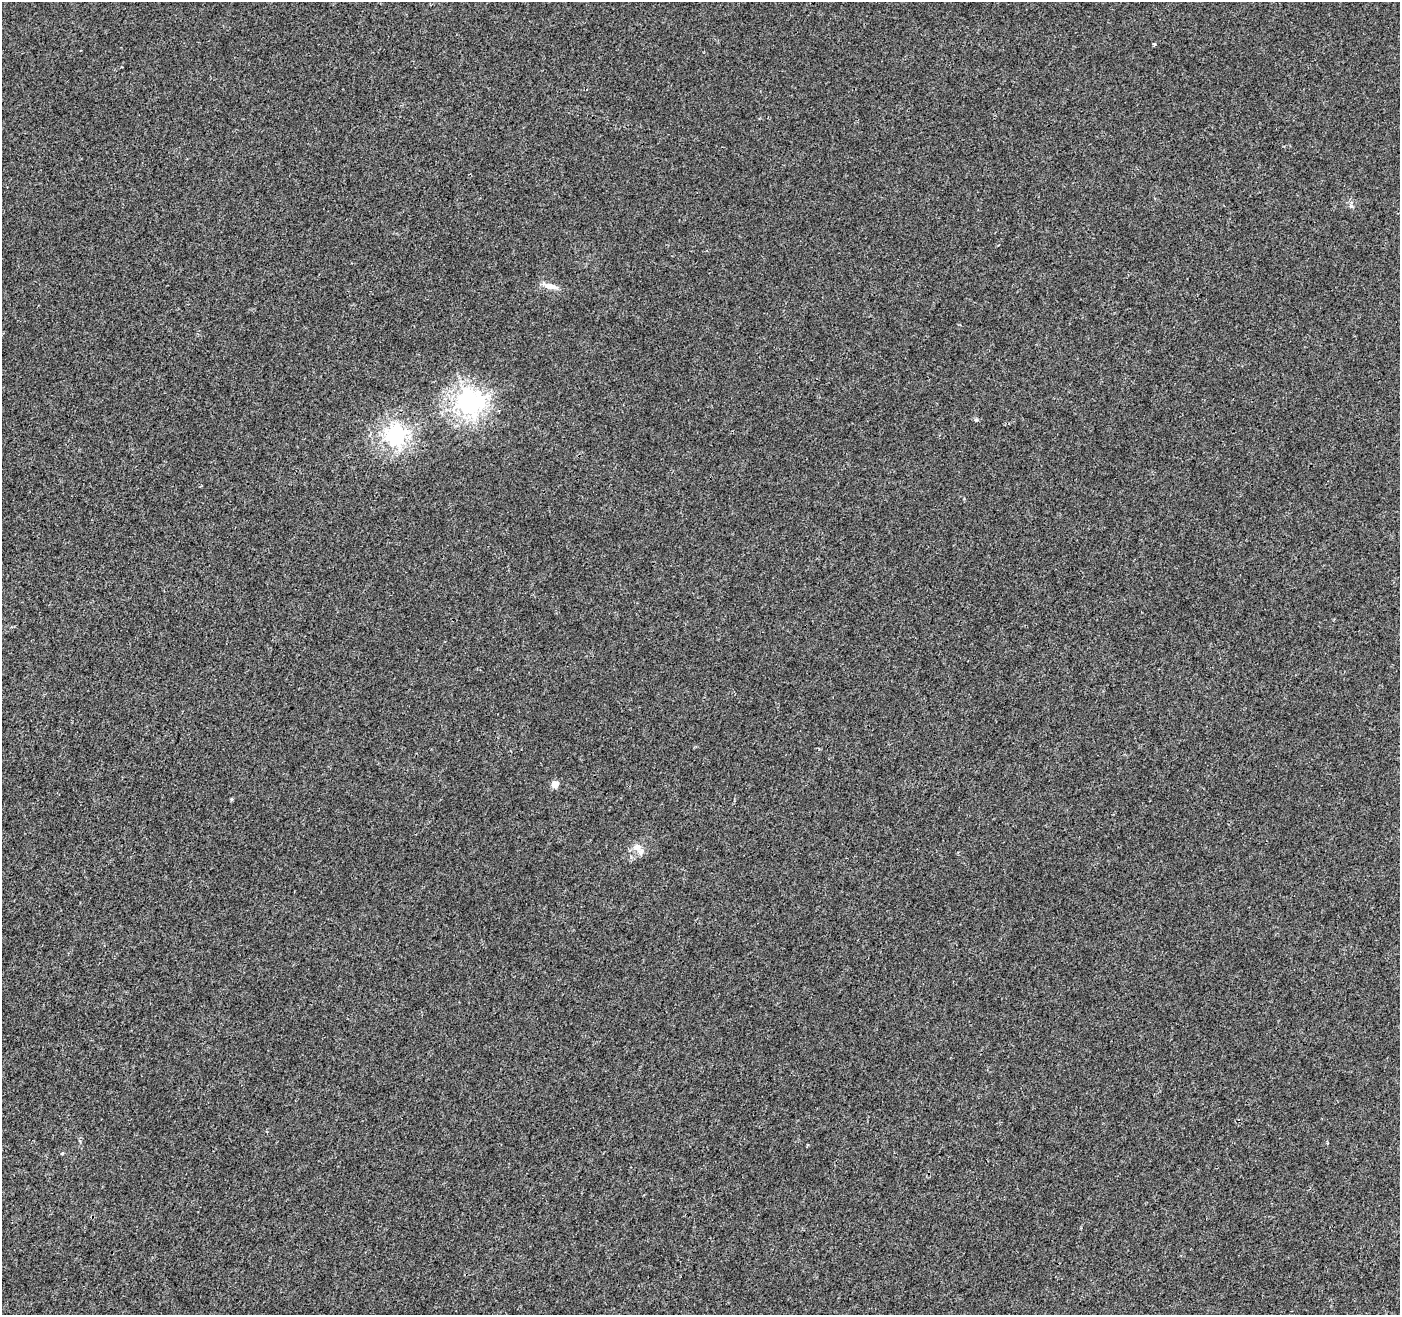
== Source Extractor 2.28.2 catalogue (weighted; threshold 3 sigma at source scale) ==
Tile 7 of 4 x 4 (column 3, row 2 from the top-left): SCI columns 2806-4203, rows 2896-4208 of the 5602 x 5727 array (HDU 1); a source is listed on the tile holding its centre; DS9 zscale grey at full resolution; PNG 1402 x 1317 px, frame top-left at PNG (2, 2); no overlay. Shown black and unused: <1% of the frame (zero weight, under 3 of 4 exposures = <1% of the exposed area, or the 3 px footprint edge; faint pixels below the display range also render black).
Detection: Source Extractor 2.28.2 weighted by HDU 2 'WHT'; one run over the whole footprint, this tile lists its part. Background 1.73e-04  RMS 0.0017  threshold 0.00773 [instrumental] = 3 sigma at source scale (4.5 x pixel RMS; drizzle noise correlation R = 1.50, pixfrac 1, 0.0396/0.0396 arcsec/px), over >= 5 px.
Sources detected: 10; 1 inside a brighter listed object's ellipse — not listed separately; the other 9 listed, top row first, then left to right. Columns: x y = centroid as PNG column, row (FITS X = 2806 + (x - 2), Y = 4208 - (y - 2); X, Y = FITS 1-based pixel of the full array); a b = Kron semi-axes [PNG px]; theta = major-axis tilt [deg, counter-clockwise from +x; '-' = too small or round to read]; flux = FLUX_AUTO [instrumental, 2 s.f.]
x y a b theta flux
1154 45 4 3 - 0.32
1351 206 5 5 - 0.3
551 286 19 7 -13 1.4
468 402 8 8 - 110
976 420 5 5 - 0.25
395 436 7 7 - 65
555 784 5 4 - 2.9
231 799 5 3 - 0.16
637 847 10 9 - 1.1